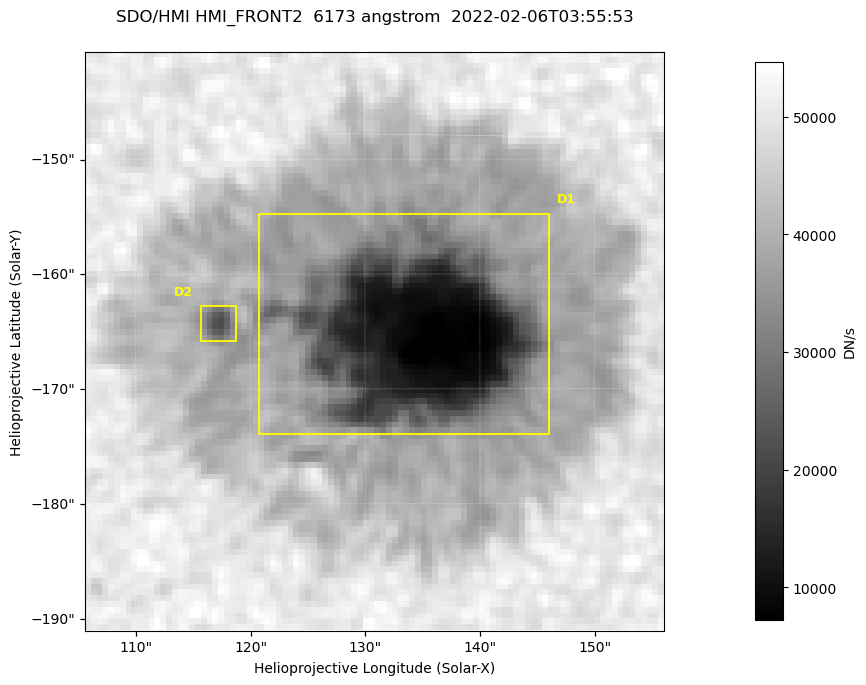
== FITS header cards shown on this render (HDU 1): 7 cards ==
TELESCOP= 'SDO/HMI '           / Telescope
INSTRUME= 'HMI_FRONT2'         / For HMI: HMI_SIDE1, HMI_FRONT2, or HMI_COMBINED
WAVELNTH=                6173. / [angstrom] Wavelength
DATE-OBS= '2022-02-06T03:55:53.600' / [ISO] Observation date {DATE__OBS}
CTYPE1  = 'HPLN-TAN'           / CTYPE1: HPLN
CTYPE2  = 'HPLT-TAN'           / CTYPE2: HPLT
BUNIT   = 'DN/s    '           / Physical Units

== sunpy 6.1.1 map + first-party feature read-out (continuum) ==
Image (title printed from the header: SDO/HMI HMI_FRONT2  6173 angstrom  2022-02-06T03:55:53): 100 x 100 px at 0.504 arcsec/px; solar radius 973 arcsec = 1931 px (partial field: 0.1% of the solar disc is inside the frame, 100% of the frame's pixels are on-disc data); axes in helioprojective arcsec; data unit DN/s (BUNIT, on the colour bar)
Orientation: roll -0.0702 deg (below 1 deg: not rotated)
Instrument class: CONTINUUM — white-light / continuum photospheric image (CONTENT/OBS_TYPE)
Dark features (sunspots / pores): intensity divided by the frame's on-disc median (partial field: no limb-darkening profile); reference = the frame's on-disc median (the 8%-of-disc-diameter window exceeds this field); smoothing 3 px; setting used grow <= 0.75, no closing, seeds <= 0.75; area >= 9 px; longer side >= 3 px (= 1.5 arcsec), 3 px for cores <= 0.7; partial field; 2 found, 2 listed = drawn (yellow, D1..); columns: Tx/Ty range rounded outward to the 2 arcsec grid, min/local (2 s.f., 1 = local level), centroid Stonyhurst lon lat
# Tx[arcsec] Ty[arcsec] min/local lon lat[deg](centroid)
D1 120..146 -174..-154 0.15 +8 -16
D2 114..120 -166..-162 0.54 +7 -16